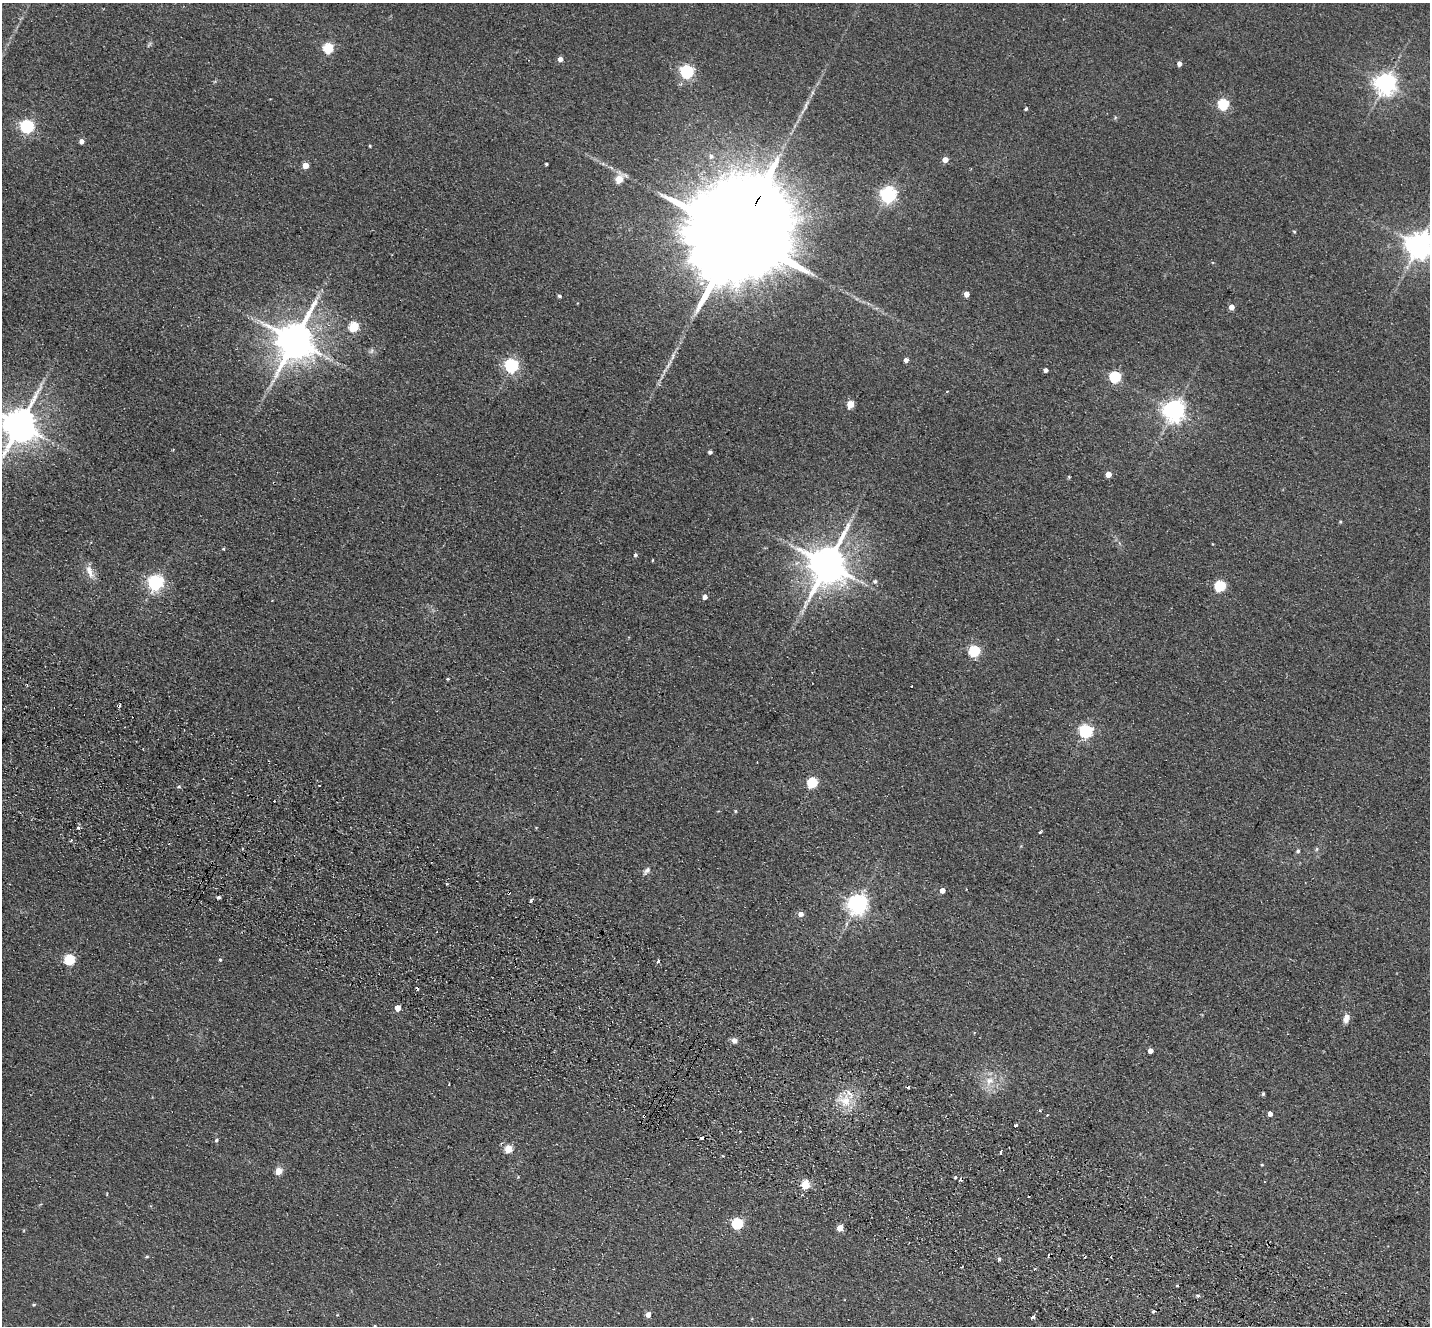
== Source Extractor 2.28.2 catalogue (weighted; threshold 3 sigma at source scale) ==
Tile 6 of 4 x 4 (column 2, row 2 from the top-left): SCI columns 1459-2886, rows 2983-4306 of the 5774 x 5829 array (HDU 1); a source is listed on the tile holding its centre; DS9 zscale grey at full resolution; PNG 1432 x 1328 px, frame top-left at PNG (2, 3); no overlay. Shown black and unused: <1% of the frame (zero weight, under 2 of 3 exposures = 3% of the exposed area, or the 3 px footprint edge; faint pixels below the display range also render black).
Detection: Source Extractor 2.28.2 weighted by HDU 2 'WHT'; one run over the whole footprint, this tile lists its part. Background 0.088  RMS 0.012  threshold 0.0529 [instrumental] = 3 sigma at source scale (4.5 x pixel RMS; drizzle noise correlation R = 1.50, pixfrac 1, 0.05/0.05 arcsec/px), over >= 5 px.
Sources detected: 111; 12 cosmic-ray / hot-pixel residue — not listed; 1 inside a brighter listed object's ellipse — not listed separately; the other 98 listed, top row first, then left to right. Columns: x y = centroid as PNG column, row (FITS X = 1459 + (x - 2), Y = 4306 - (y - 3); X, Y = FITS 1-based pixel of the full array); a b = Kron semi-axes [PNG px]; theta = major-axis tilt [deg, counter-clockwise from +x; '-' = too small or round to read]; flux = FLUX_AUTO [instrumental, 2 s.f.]
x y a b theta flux
328 48 5 5 - 84
560 59 4 4 - 6.8
1179 64 4 4 - 6.3
687 72 6 6 - 220
1385 84 8 8 - 650
1223 104 5 5 - 110
1026 109 4 3 - 1.9
1115 117 5 5 - 1.5
27 126 6 6 - 230
82 141 4 4 - 7.3
370 146 3 3 - 1.1
711 156 7 6 - 4.1
945 160 4 4 - 12
546 164 3 3 - 1.6
306 165 4 4 - 19
971 169 3 3 - 1.1
619 179 6 5 - 36
888 195 6 6 - 370
1294 232 5 4 - 1.4
736 236 57 21 60 58000
1419 245 8 8 - 1400
966 294 4 4 - 9.8
559 296 4 4 - 2.2
1232 307 4 4 - 11
354 327 5 5 - 71
295 340 12 10 64 3700
371 351 7 4 71 2.4
906 360 4 4 - 5.3
511 366 6 6 - 250
1046 370 4 4 - 4.4
1115 377 5 5 - 120
850 404 5 4 - 33
1174 410 7 7 - 820
20 425 11 9 64 3000
710 452 4 4 - 3.2
1109 474 4 4 - 14
1069 477 5 4 - 1.2
1340 522 4 3 - 1.5
223 549 4 3 - 1.1
635 555 5 4 - 1.9
653 560 4 3 - 0.87
828 564 12 10 64 3600
90 571 20 8 -68 11
875 581 5 5 - 2.8
155 583 6 6 - 340
1220 586 5 5 - 97
705 597 5 5 - 6.3
974 651 5 5 - 120
448 679 5 3 - 1.1
1086 731 6 6 - 220
812 783 5 5 - 98
319 786 2 2 - 1.4
179 787 5 4 - 2.1
735 811 4 4 - 1.3
536 827 4 3 - 0.95
78 828 4 3 - 7.1
1040 832 3 3 - 2.2
1317 849 6 4 88 1.7
1298 851 6 5 - 2.1
647 871 13 6 49 4.1
446 883 4 2 - 1.3
942 890 4 4 - 9.9
219 897 3 3 - 2.9
531 900 4 3 - 5.6
858 904 7 6 - 680
801 914 5 4 - 9.2
69 960 5 5 - 91
220 960 5 4 - 1.5
658 960 4 3 - 7.1
398 1008 5 5 - 9.8
1346 1018 11 6 78 8.5
734 1041 7 6 - 4.4
1150 1051 4 4 - 8.5
989 1081 13 10 35 14
1263 1094 4 4 - 1.7
845 1100 23 15 -28 26
1040 1111 4 3 - 1.2
1270 1114 4 4 - 7.2
644 1116 3 3 - 3.5
1016 1125 3 3 - 3.2
216 1140 5 4 - 2.3
508 1149 5 5 - 36
1001 1152 4 3 - 2.9
1262 1165 4 3 - 0.97
279 1171 5 4 - 24
955 1177 3 3 - 1.8
806 1185 5 5 - 55
737 1224 5 5 - 110
840 1228 5 4 - 18
147 1257 4 4 - 1.3
999 1259 4 4 - 2.2
1177 1286 3 3 - 2.1
1198 1296 5 4 - 2.5
34 1305 5 4 - 1.3
1153 1311 4 3 - 1.5
337 1315 4 3 - 0.73
648 1315 5 4 - 7.7
1033 1317 4 3 - 4.8
Overlapping masked pixels (flux is a lower limit): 2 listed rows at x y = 736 236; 644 1116
Isophote crosses this tile's border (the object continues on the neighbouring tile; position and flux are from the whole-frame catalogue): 2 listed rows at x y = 1419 245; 20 425